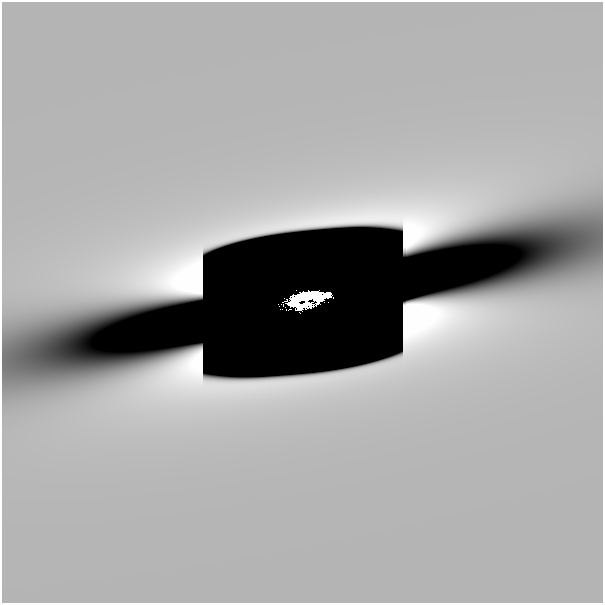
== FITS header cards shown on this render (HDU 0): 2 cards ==
NAXIS1  =                  601
NAXIS2  =                  601

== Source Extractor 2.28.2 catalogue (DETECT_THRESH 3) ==
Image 601 x 601 px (HDU 0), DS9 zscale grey, 1 PNG px = 1 image px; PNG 605 x 605 px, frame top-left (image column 1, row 601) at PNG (2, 2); no overlay
Background 4.21e-11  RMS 4.3e-11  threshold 1.30e-10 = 3 sigma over >= 5 px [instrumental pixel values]
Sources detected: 7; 5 with non-positive FLUX_AUTO (blend fragments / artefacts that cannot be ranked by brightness) are not listed; the other 2 listed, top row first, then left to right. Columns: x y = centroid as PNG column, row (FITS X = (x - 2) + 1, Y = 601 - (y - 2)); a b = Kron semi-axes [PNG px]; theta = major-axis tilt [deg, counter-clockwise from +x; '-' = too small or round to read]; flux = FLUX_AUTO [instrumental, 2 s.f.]
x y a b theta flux
306 298 29 9 5 6.6
294 303 14 7 -20 2
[5 non-positive-flux detections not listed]